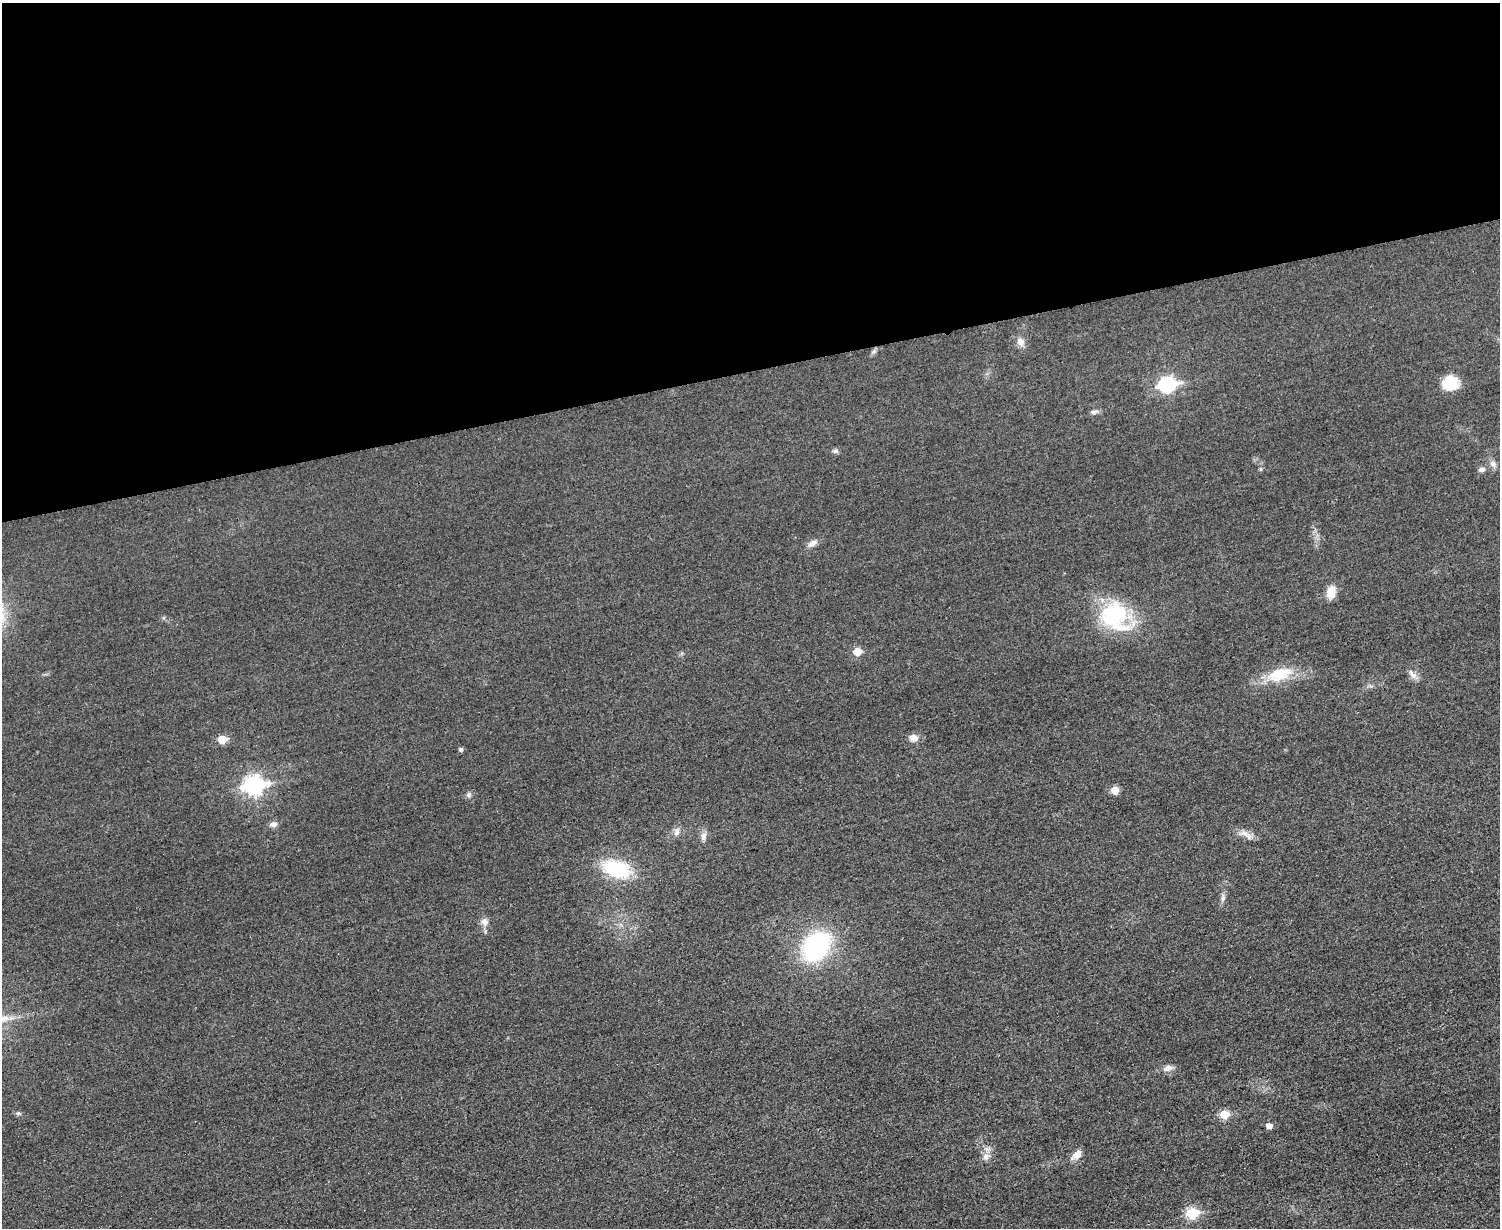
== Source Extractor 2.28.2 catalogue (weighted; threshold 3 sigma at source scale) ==
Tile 2 of 3 x 4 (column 2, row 1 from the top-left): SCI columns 1651-3148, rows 3693-4918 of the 4919 x 4934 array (HDU 1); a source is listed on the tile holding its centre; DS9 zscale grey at full resolution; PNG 1502 x 1230 px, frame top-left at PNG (2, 3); no overlay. Shown black and unused: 30% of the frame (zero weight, under 3 of 4 exposures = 2% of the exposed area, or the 3 px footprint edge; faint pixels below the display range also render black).
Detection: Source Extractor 2.28.2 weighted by HDU 2 'WHT'; one run over the whole footprint, this tile lists its part. Background 0.0153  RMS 0.0057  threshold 0.0258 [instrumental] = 3 sigma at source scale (4.5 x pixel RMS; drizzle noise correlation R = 1.50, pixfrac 1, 0.05/0.05 arcsec/px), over >= 5 px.
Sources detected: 35; all 35 listed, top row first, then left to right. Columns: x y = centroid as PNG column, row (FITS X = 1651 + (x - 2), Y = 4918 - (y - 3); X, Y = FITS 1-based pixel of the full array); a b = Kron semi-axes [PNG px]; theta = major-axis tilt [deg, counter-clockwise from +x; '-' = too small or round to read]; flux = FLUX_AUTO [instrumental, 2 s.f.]
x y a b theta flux
1020 342 11 9 -64 3.6
1450 383 15 13 20 17
1167 385 8 7 - 110
1094 412 9 6 11 1.6
835 451 7 6 - 1.3
1493 464 9 7 -41 2.2
1261 469 6 4 -90 0.81
1482 470 9 6 12 1.7
812 543 13 7 29 2.9
1331 592 15 10 75 6.4
1114 616 36 31 -55 45
857 652 6 5 - 10
1280 674 27 14 17 18
1413 675 15 6 -44 2.8
913 738 11 8 -6 3.6
222 739 6 5 - 12
461 749 5 4 - 1.3
253 785 9 7 9 200
1115 790 5 5 - 10
468 795 6 6 - 1.2
274 824 8 7 - 2.5
677 832 10 6 74 2.1
1245 834 13 7 -23 3.9
703 836 11 7 -89 2.8
616 869 30 17 -17 33
1223 898 7 4 72 1.3
485 922 11 10 - 3.2
816 946 30 22 51 72
1167 1068 14 7 19 3.1
18 1113 8 4 0 0.98
1224 1114 6 5 - 15
1269 1126 5 5 - 4.2
1077 1154 12 8 47 4.5
986 1157 10 9 - 3.1
1192 1213 6 6 - 36